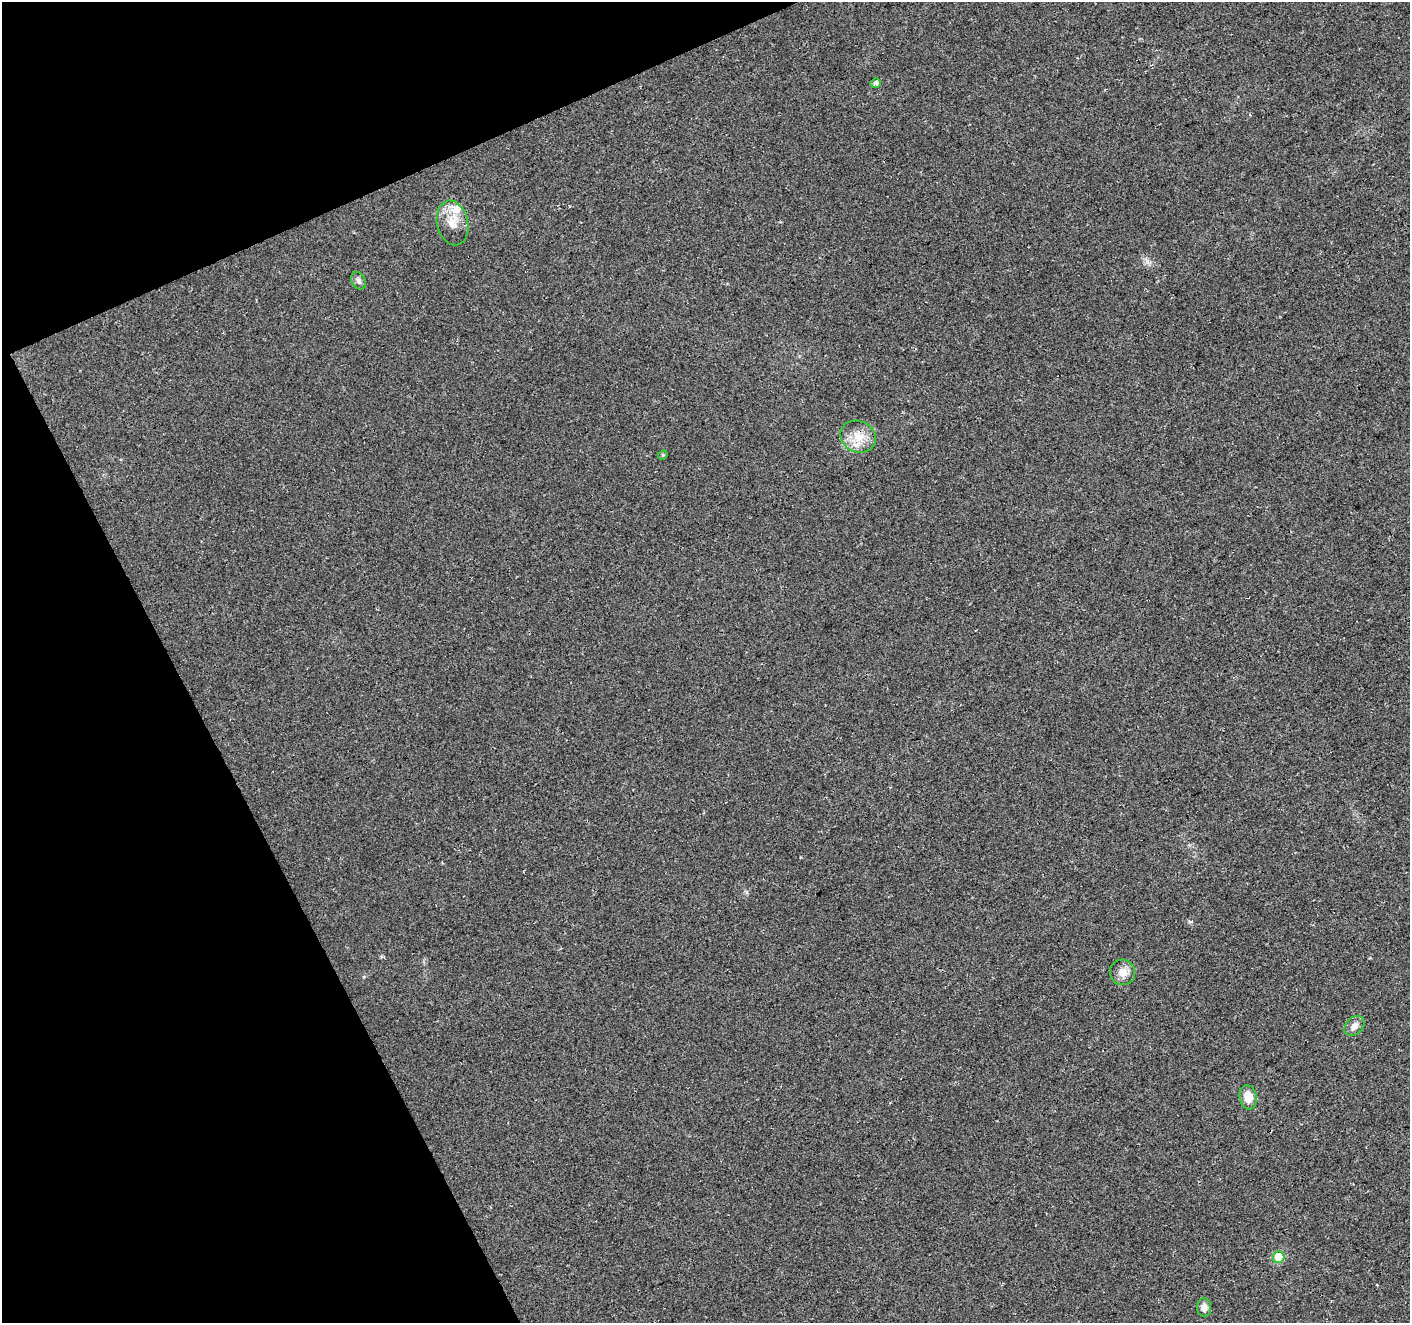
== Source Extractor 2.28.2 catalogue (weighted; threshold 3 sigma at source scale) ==
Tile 5 of 4 x 4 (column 1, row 2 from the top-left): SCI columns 57-1464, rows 2819-4139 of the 5739 x 5578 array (HDU 1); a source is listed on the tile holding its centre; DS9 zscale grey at full resolution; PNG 1412 x 1325 px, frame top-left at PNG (2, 2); each listed source drawn as its Kron ellipse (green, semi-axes under 4 px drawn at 4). Shown black and unused: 21% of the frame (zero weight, under 3 of 4 exposures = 5% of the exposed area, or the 3 px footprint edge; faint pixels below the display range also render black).
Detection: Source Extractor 2.28.2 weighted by HDU 2 'WHT'; one run over the whole footprint, this tile lists its part. Background 0.041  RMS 0.0074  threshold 0.0333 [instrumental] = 3 sigma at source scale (4.5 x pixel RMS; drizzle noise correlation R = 1.50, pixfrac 1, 0.0396/0.0396 arcsec/px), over >= 5 px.
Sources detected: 11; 1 inside a brighter listed object's ellipse — not listed separately; the other 10 listed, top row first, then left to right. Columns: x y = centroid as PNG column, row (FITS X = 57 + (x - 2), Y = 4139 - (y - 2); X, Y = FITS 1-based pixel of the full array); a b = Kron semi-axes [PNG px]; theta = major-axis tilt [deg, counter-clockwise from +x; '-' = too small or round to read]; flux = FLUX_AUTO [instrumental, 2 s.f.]
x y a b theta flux
876 83 5 5 - 2.5
453 223 23 15 -78 12
359 281 9 6 -60 2.3
858 437 18 15 -25 13
663 455 5 4 - 1
1123 972 13 12 - 6.7
1354 1026 11 8 44 4.8
1248 1097 12 8 -80 9.2
1279 1257 6 5 - 31
1204 1307 9 7 -87 4